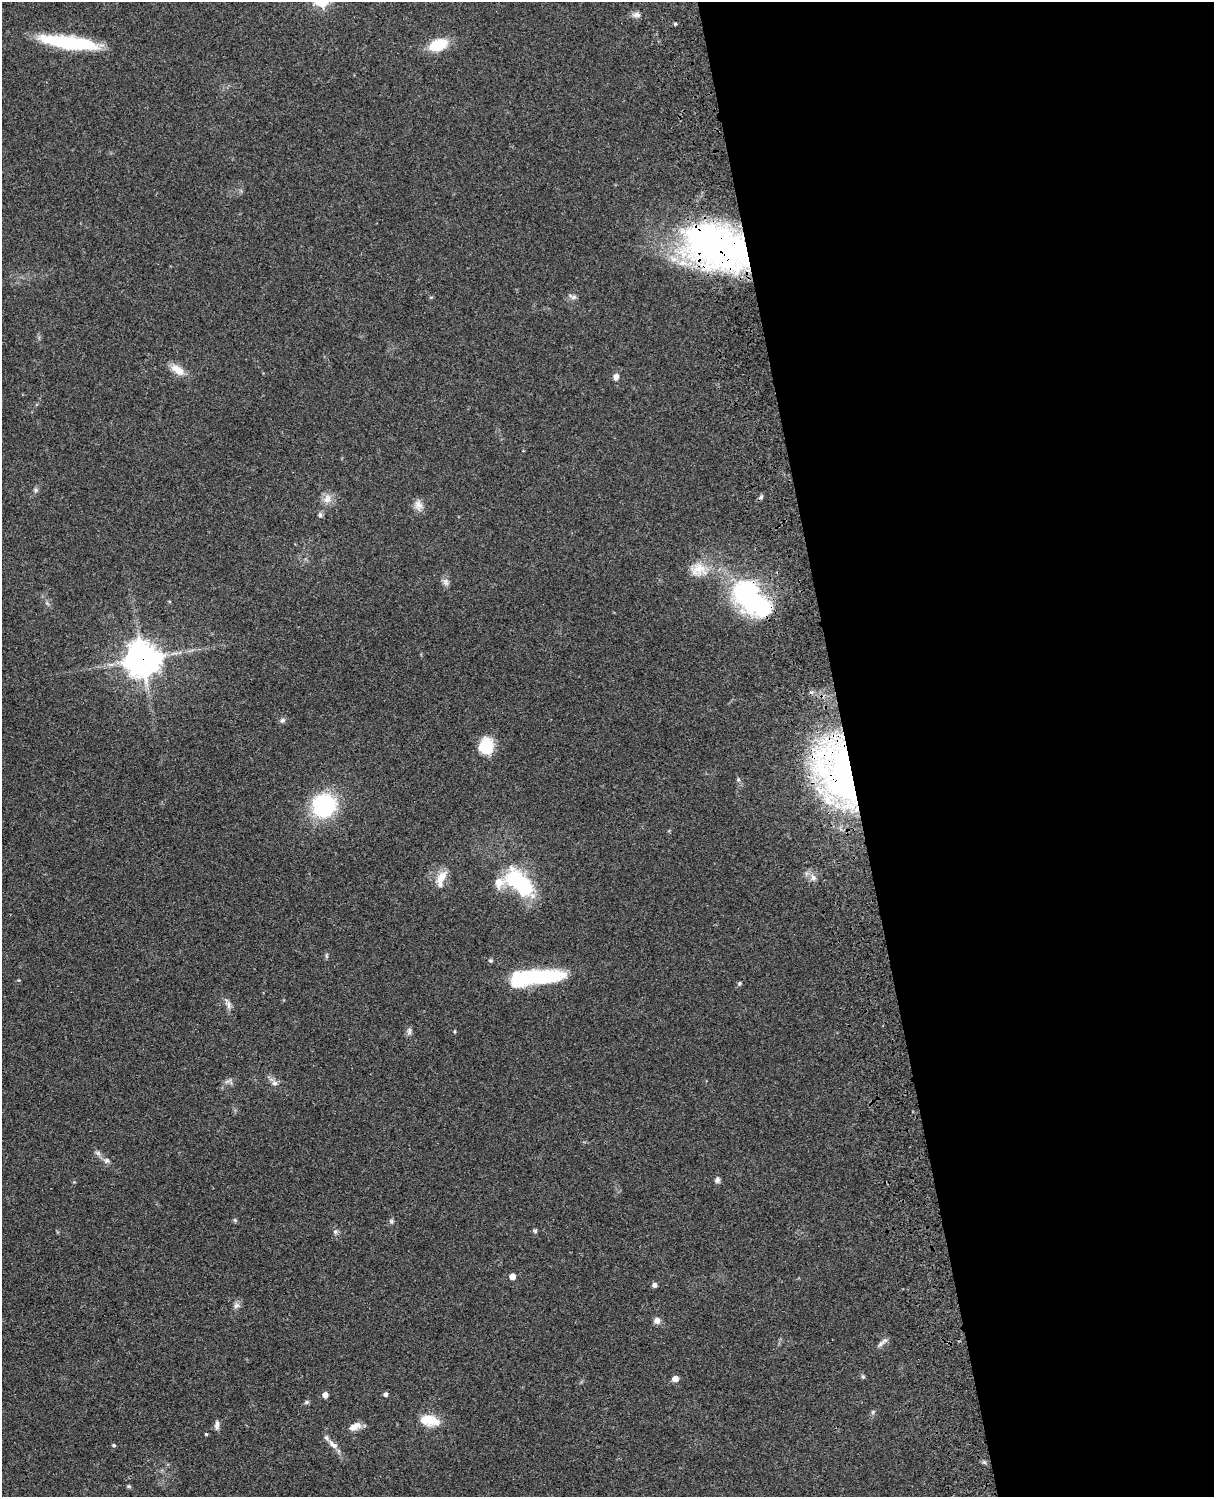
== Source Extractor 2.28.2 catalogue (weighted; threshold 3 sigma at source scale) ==
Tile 8 of 4 x 3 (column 4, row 2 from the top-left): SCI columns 3758-4969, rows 1774-3268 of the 5088 x 4928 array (HDU 1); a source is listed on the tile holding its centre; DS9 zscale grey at full resolution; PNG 1216 x 1499 px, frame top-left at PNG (2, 2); no overlay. Shown black and unused: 30% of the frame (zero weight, under 3 of 4 exposures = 6% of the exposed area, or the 3 px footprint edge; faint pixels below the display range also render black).
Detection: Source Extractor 2.28.2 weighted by HDU 2 'WHT'; one run over the whole footprint, this tile lists its part. Background 0.0753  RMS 0.0058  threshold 0.026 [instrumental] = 3 sigma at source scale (4.5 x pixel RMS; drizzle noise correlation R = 1.50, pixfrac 1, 0.05/0.05 arcsec/px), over >= 5 px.
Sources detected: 62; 2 inside a brighter object's white glare — not listed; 2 inside a brighter listed object's ellipse — not listed separately; the other 58 listed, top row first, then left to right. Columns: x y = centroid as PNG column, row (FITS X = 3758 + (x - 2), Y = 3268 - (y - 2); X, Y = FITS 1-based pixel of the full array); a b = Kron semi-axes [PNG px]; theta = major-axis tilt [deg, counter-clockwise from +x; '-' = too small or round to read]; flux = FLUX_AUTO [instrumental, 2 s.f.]
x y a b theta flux
637 15 11 7 -11 2.5
675 24 4 4 - 0.68
69 42 58 12 -8 49
438 45 17 10 19 21
716 247 69 41 -20 220
573 297 12 6 -17 1.9
178 370 19 10 -35 7.6
616 377 8 7 - 2.6
36 490 6 5 - 1.2
761 497 7 4 45 1.1
327 499 14 10 72 4.8
418 505 14 10 -81 4
320 515 7 5 -76 1.4
698 570 24 19 -3 12
446 582 10 8 -74 2.4
744 593 31 21 70 59
142 659 12 11 - 950
282 720 7 6 - 1.6
486 746 18 16 77 15
842 772 54 32 -65 300
738 780 6 5 - 0.91
324 805 21 21 - 57
441 878 24 10 71 7.5
813 878 9 6 -74 2.4
519 882 32 16 -42 56
326 956 8 4 -90 0.88
535 977 59 15 5 55
739 983 6 4 47 0.84
228 1004 17 6 -69 2.9
409 1031 12 6 81 1.7
455 1031 5 3 - 0.56
228 1081 14 3 23 1.3
275 1083 7 7 - 2.2
98 1153 8 6 -16 1.7
107 1160 8 7 - 1.8
717 1180 7 6 - 1.8
235 1220 6 5 - 0.84
391 1221 6 6 - 1.1
535 1231 6 5 - 0.93
335 1232 7 6 - 1.4
512 1276 5 4 - 5.6
654 1285 5 5 - 1.9
236 1306 9 7 38 2.1
657 1321 7 7 - 3.2
880 1344 12 6 40 2.1
863 1376 6 4 -67 0.92
675 1379 5 4 - 6.5
386 1394 5 4 - 1.9
325 1395 5 4 - 4.4
306 1402 7 5 21 0.97
873 1412 7 4 72 0.91
430 1420 24 12 -10 13
217 1425 12 6 86 2.3
355 1426 16 8 23 4.7
206 1434 4 4 - 0.65
333 1444 18 7 -38 4.1
114 1445 5 4 - 0.67
129 1486 6 5 - 0.83
Overlapping masked pixels (flux is a lower limit): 4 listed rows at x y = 716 247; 744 593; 142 659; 842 772
Isophote crosses this tile's border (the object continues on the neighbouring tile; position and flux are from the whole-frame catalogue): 1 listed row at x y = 69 42